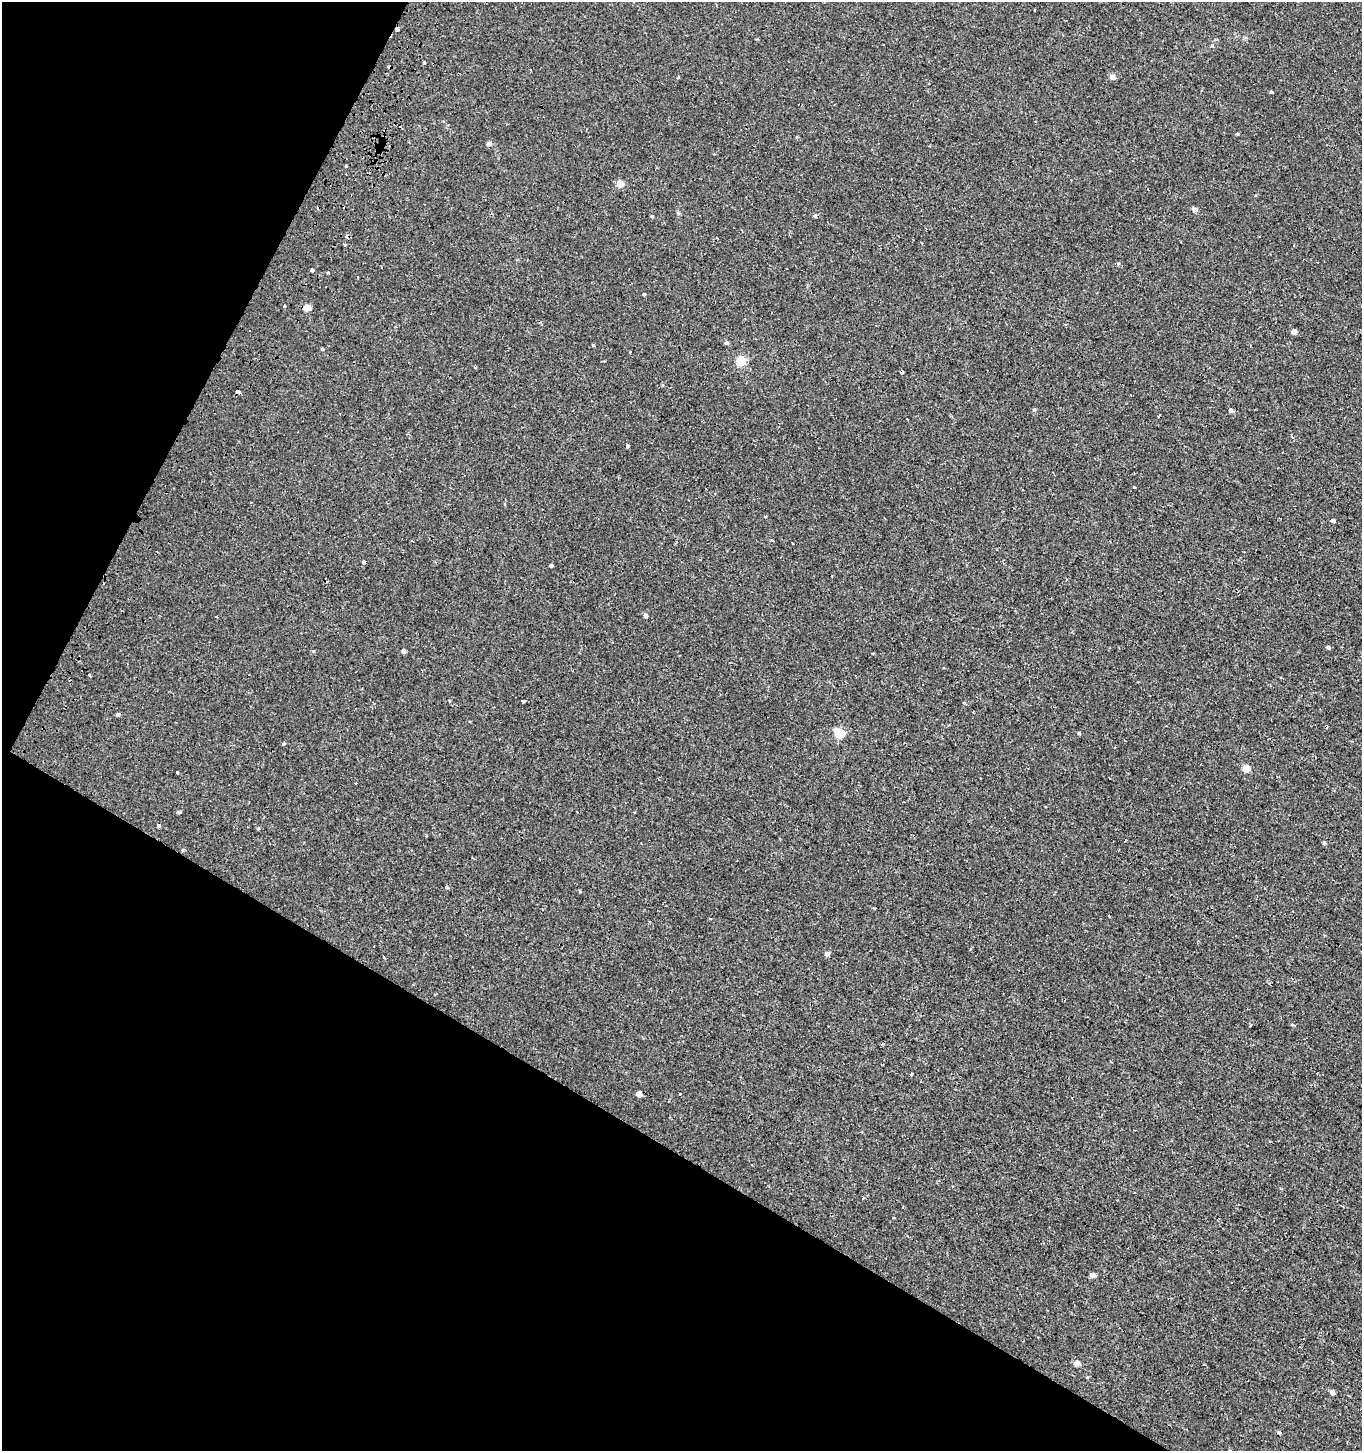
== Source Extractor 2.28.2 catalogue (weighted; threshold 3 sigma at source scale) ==
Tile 9 of 4 x 4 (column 1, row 3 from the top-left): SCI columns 199-1558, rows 1495-2943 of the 5950 x 5842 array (HDU 1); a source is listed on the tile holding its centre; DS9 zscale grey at full resolution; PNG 1364 x 1453 px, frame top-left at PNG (2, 2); no overlay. Shown black and unused: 29% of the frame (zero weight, under 2 of 3 exposures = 3% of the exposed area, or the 3 px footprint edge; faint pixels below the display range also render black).
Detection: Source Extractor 2.28.2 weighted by HDU 2 'WHT'; one run over the whole footprint, this tile lists its part. Background -4.14e-04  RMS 0.0023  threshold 0.0104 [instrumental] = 3 sigma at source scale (4.5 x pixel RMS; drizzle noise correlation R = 1.50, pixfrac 1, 0.0396/0.0396 arcsec/px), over >= 5 px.
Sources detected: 88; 18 cosmic-ray / hot-pixel residue — not listed; the other 70 listed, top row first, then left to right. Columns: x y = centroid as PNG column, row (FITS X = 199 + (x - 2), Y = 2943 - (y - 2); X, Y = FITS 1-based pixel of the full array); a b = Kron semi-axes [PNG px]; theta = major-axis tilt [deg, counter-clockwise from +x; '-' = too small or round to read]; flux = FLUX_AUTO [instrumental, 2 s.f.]
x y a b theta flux
1035 10 3 3 - 0.44
397 29 4 3 - 2.6
424 62 3 3 - 0.7
1112 77 5 4 - 1.4
1271 92 4 4 - 0.27
1237 134 4 3 - 0.21
489 144 5 4 - 0.89
346 166 3 3 - 1.2
620 184 5 5 - 2.7
1194 209 4 4 - 1.2
815 215 3 3 - 0.57
652 216 4 3 - 0.25
345 245 3 3 - 0.36
1294 245 3 3 - 0.17
1118 264 6 3 20 0.27
313 270 3 3 - 0.47
328 273 3 3 - 0.24
644 294 4 3 - 0.24
284 306 3 3 - 0.41
307 308 5 4 - 3.2
1294 331 4 4 - 1.6
727 343 5 4 - 0.41
322 349 4 3 - 0.24
741 361 5 5 - 13
475 367 3 3 - 0.71
902 372 4 3 - 1.8
238 392 4 3 - 1.6
1034 410 5 5 - 0.35
1231 410 4 4 - 0.56
1159 417 3 3 - 1.5
627 446 4 3 - 1.3
1332 521 4 3 - 3.9
771 540 4 3 - 1.2
700 559 3 2 - 0.17
364 562 4 3 - 11
435 562 3 3 - 0.18
551 566 3 3 - 0.37
217 616 3 3 - 0.56
646 616 6 4 -75 0.68
1328 647 5 4 - 0.34
404 651 4 4 - 0.58
89 675 4 3 - 0.28
523 701 4 3 - 1.3
964 703 5 3 - 0.16
973 712 3 3 - 0.29
118 715 4 4 - 0.52
1326 726 4 3 - 1.6
840 733 6 5 - 13
1079 733 4 4 - 0.29
284 743 4 4 - 0.27
1246 768 5 5 - 3.7
177 772 3 3 - 4.1
179 812 5 4 - 0.29
577 812 3 2 - 0.26
159 825 3 3 - 1.6
258 829 5 3 - 0.23
1324 843 5 4 - 0.34
447 887 3 3 - 0.59
827 954 5 4 - 0.86
384 957 3 2 - 0.35
1251 1025 3 3 - 0.47
1292 1025 5 3 - 0.23
911 1075 3 3 - 1.8
680 1093 3 3 - 0.71
639 1094 4 4 - 1.6
1093 1275 5 5 - 0.88
1231 1283 3 3 - 0.38
1077 1363 5 4 - 1.8
1332 1392 4 4 - 0.95
1279 1432 3 3 - 1.3
Overlapping masked pixels (flux is a lower limit): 4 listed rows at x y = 397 29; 902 372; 364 562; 1326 726
Unlisted compact peaks at least as high as the median listed source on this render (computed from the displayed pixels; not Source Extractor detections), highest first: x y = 593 345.